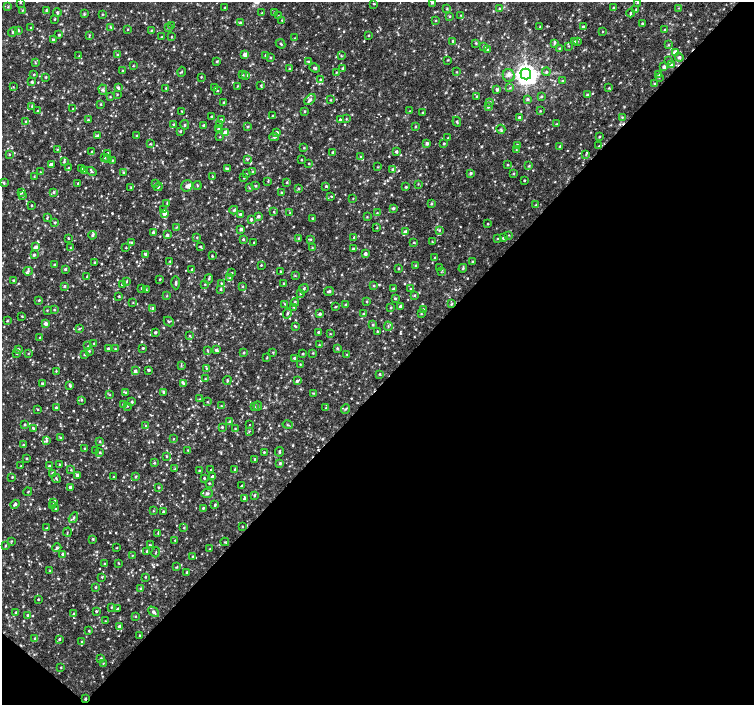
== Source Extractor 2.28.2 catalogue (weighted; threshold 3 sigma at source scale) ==
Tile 15 of 4 x 4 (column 3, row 4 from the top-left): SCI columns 3005-4507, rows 169-1574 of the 6016 x 6028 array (HDU 1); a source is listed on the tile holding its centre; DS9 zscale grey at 2 x 2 block average (1 PNG px = mean of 2 x 2 image px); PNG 756 x 707 px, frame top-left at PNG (2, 2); each listed source drawn as its Kron ellipse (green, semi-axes under 4 px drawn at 4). Shown black and unused: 46% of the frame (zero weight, under 2 of 3 exposures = <1% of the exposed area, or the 3 px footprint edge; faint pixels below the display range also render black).
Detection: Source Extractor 2.28.2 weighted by HDU 2 'WHT'; one run over the whole footprint, this tile lists its part. Background 0.0049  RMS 0.0029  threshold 0.0131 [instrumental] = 3 sigma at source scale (4.5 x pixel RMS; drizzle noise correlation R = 1.50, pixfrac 1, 0.0396/0.0396 arcsec/px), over >= 5 px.
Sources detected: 875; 4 cosmic-ray / hot-pixel residue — neither listed nor drawn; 4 coinciding with a brighter row at this scale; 18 inside a brighter listed object's ellipse — not listed separately; of the other 849, all 500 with FLUX_AUTO >= 0.469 (the completeness limit of this list) listed and drawn (349 fainter detections not listed), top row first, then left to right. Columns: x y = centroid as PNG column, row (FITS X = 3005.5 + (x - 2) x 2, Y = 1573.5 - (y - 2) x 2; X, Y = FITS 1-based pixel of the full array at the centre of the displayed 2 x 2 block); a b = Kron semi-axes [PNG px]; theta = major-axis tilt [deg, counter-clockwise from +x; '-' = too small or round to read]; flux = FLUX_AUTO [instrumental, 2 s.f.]
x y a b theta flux
20 2 3 2 - 0.67
432 2 3 3 - 0.96
638 2 3 2 - 0.63
374 4 3 2 - 0.52
8 7 3 3 - 0.59
225 8 2 2 - 0.76
499 8 2 2 - 0.53
613 8 3 3 - 0.77
679 8 3 3 - 0.55
447 9 3 3 - 0.63
636 9 3 3 - 0.7
22 10 3 2 - 0.53
46 10 4 3 - 0.81
57 12 4 4 - 1.2
274 12 3 3 - 0.78
262 13 2 2 - 0.56
630 13 4 2 - 0.68
84 14 4 3 - 0.75
102 14 3 3 - 0.51
461 15 3 3 - 0.51
278 16 3 2 - 0.63
450 16 3 2 - 0.55
55 19 3 2 - 0.64
282 20 3 3 - 0.69
435 21 3 2 - 0.48
240 23 3 3 - 0.8
642 23 3 2 - 0.64
172 25 3 2 - 0.49
111 27 4 3 - 0.8
168 27 3 2 - 0.55
540 27 2 2 - 0.61
583 27 3 3 - 0.76
31 28 2 2 - 0.54
128 29 2 2 - 0.56
19 30 3 3 - 1
151 30 3 2 - 0.6
664 30 3 2 - 0.78
13 32 5 3 - 1.1
603 32 2 2 - 0.48
59 35 3 2 - 0.88
89 35 3 3 - 0.62
369 35 2 2 - 0.59
162 37 2 2 - 0.49
172 37 3 3 - 0.51
294 38 3 2 - 0.51
54 40 3 3 - 1
453 41 3 2 - 1.2
574 41 3 3 - 0.87
577 41 3 2 - 0.66
476 43 3 2 - 0.64
555 43 4 3 - 0.97
281 44 5 3 - 0.97
668 45 3 2 - 0.51
484 46 4 3 - 0.86
569 46 3 2 - 0.51
560 48 4 2 - 0.51
488 50 3 3 - 1
675 52 3 3 - 7.4
117 55 3 2 - 0.54
245 55 3 3 - 4.8
266 55 3 3 - 1.6
79 56 3 2 - 0.51
341 56 3 3 - 0.59
270 57 3 2 - 0.66
679 57 4 4 - 1.6
448 60 3 2 - 0.49
217 61 3 3 - 0.68
669 61 3 3 - 0.87
35 62 3 2 - 0.56
308 62 3 3 - 0.78
133 65 3 3 - 0.51
671 65 3 3 - 1.8
664 67 3 3 - 2.2
315 68 5 3 - 1.3
343 68 4 3 - 0.84
289 69 3 2 - 0.68
122 71 2 2 - 0.8
182 72 5 2 - 0.49
336 72 3 2 - 0.52
456 72 3 2 - 0.48
546 72 4 2 - 0.83
34 74 2 2 - 0.66
526 74 5 5 - 730
659 74 3 3 - 0.64
242 75 3 3 - 0.51
246 75 4 3 - 0.92
509 75 6 6 - 2.8
46 77 2 2 - 0.72
201 77 2 2 - 0.48
659 77 3 2 - 0.61
321 80 3 3 - 0.8
563 81 3 3 - 0.76
32 82 3 3 - 0.98
654 84 3 2 - 0.74
261 85 3 3 - 0.63
237 86 3 2 - 0.52
13 87 3 3 - 0.51
118 88 3 3 - 1.2
166 88 3 2 - 0.65
214 88 3 3 - 1
510 88 4 3 - 0.71
609 88 3 3 - 0.73
103 90 5 3 - 1.2
217 90 3 3 - 0.52
497 90 3 3 - 1.4
117 95 3 3 - 0.6
587 95 3 3 - 1.1
477 96 3 2 - 0.71
110 97 3 2 - 0.53
542 97 3 3 - 0.77
527 99 4 3 - 1.1
310 100 6 4 43 1.8
330 100 3 2 - 0.51
224 102 3 3 - 0.89
490 102 3 2 - 0.53
101 104 3 3 - 0.58
32 106 3 2 - 0.48
488 106 3 3 - 1.1
73 109 3 2 - 0.59
37 111 3 2 - 0.69
181 111 4 2 - 0.56
305 111 3 3 - 0.63
410 111 3 2 - 0.47
540 111 3 2 - 0.55
423 113 3 2 - 0.87
211 116 3 2 - 0.6
272 116 3 3 - 0.52
519 117 2 2 - 1.2
622 117 3 2 - 0.63
346 118 3 3 - 0.51
340 119 3 3 - 0.79
88 120 2 2 - 0.6
221 120 3 3 - 1.5
26 122 3 3 - 0.93
457 122 5 2 - 0.78
173 124 3 2 - 0.61
556 124 3 2 - 0.55
185 125 5 3 - 0.77
203 125 3 2 - 0.68
220 125 3 3 - 0.75
247 127 3 3 - 0.71
415 127 2 2 - 0.73
218 128 3 3 - 1.2
501 129 4 3 - 1
180 131 3 2 - 0.71
277 132 3 3 - 1.5
226 133 3 3 - 17
98 135 3 2 - 0.63
137 135 3 2 - 0.63
220 137 3 2 - 0.49
274 137 5 3 - 1.2
599 137 4 2 - 0.58
448 138 2 2 - 0.55
427 143 4 3 - 1.3
150 144 3 3 - 0.63
444 144 3 2 - 0.67
517 145 3 3 - 0.72
560 146 3 2 - 1.4
599 146 3 3 - 0.65
304 148 3 2 - 0.61
57 149 3 3 - 0.59
516 150 3 3 - 0.63
92 151 2 2 - 0.48
332 152 3 2 - 0.78
396 152 3 3 - 1.2
108 153 3 3 - 0.79
9 154 3 2 - 0.53
586 154 3 2 - 0.57
104 157 4 3 - 0.85
360 157 3 3 - 0.74
108 159 3 3 - 0.93
248 159 3 2 - 0.48
112 160 3 3 - 0.54
301 160 2 2 - 0.61
64 162 3 2 - 0.81
309 164 2 2 - 0.53
51 165 3 3 - 4.6
508 165 3 2 - 0.61
529 166 3 3 - 0.77
377 167 3 2 - 0.51
68 168 3 3 - 0.85
81 168 3 3 - 0.69
227 169 4 3 - 1.1
393 169 3 3 - 1.1
85 171 3 3 - 0.6
40 172 3 3 - 0.6
92 172 5 3 - 0.89
123 172 3 3 - 0.76
253 172 3 2 - 0.59
471 173 3 3 - 1
246 174 3 2 - 0.47
513 174 3 2 - 0.58
34 176 3 2 - 0.48
213 177 3 3 - 0.56
244 178 3 2 - 0.5
524 180 2 2 - 0.66
268 181 4 2 - 0.6
287 182 3 3 - 0.67
4 183 4 3 - 0.83
78 183 2 2 - 0.72
155 184 3 3 - 0.65
418 184 3 2 - 0.5
197 185 4 2 - 0.67
187 186 6 5 - 2.5
256 186 3 3 - 0.76
326 186 3 3 - 0.92
158 187 4 2 - 0.6
406 187 2 2 - 0.79
131 188 4 2 - 0.59
249 188 3 2 - 0.65
298 188 3 3 - 0.66
22 192 4 3 - 0.98
53 192 3 3 - 1
281 192 3 3 - 0.68
22 196 3 3 - 0.52
331 196 3 2 - 0.51
353 198 2 2 - 0.48
167 203 4 3 - 0.81
431 204 4 3 - 0.74
31 205 3 2 - 0.58
536 205 4 2 - 0.49
393 208 3 3 - 1.2
164 210 3 3 - 0.87
234 210 4 3 - 1.4
274 212 3 3 - 0.64
290 212 3 2 - 0.64
164 213 3 3 - 4.3
377 213 3 3 - 0.64
241 214 3 3 - 1.5
258 216 3 3 - 1.6
367 217 3 2 - 0.54
47 218 4 2 - 0.68
313 218 3 3 - 0.66
251 219 3 3 - 1.1
55 223 3 3 - 0.77
488 224 2 2 - 0.58
177 227 3 2 - 0.56
377 228 3 2 - 0.53
241 229 3 2 - 1.8
439 230 3 3 - 0.92
153 232 4 3 - 1.1
405 232 3 3 - 2.8
92 235 4 3 - 1
167 235 3 3 - 1.2
509 235 3 2 - 0.51
197 237 3 3 - 0.49
354 237 3 3 - 0.75
68 238 2 2 - 0.56
298 238 3 2 - 0.57
503 238 3 3 - 0.98
243 239 3 2 - 0.79
311 239 3 3 - 0.69
497 239 2 2 - 0.58
132 242 3 3 - 0.79
254 242 2 2 - 0.47
414 242 2 2 - 0.62
432 242 3 3 - 0.48
36 247 3 3 - 2.4
201 247 3 2 - 0.81
70 248 3 3 - 0.59
126 248 3 2 - 0.49
312 248 3 3 - 0.59
353 249 3 3 - 1.1
145 254 3 3 - 1.1
365 254 3 3 - 2.2
34 255 3 3 - 1
212 256 2 2 - 0.76
435 258 3 3 - 0.58
170 261 3 2 - 0.51
95 262 3 2 - 0.81
472 262 3 2 - 0.83
55 265 3 3 - 1.3
261 265 2 2 - 0.62
415 265 3 3 - 0.82
439 268 3 2 - 0.49
463 268 4 2 - 0.77
65 269 3 3 - 0.95
192 269 2 2 - 0.67
398 269 3 3 - 0.64
28 271 4 3 - 1
280 271 3 2 - 0.48
441 272 3 2 - 0.5
232 273 3 2 - 0.62
295 275 3 3 - 0.62
87 276 4 2 - 0.53
230 278 4 3 - 0.97
160 279 3 2 - 0.5
209 279 5 3 - 1.1
13 280 3 2 - 0.78
126 282 3 2 - 0.53
176 283 6 3 -89 1.2
222 283 4 3 - 0.63
284 283 2 2 - 0.57
205 284 3 2 - 0.51
122 285 3 2 - 0.71
64 286 3 3 - 0.93
374 286 4 2 - 0.51
242 287 3 2 - 0.58
141 288 3 3 - 0.58
221 289 3 3 - 0.87
304 289 5 3 - 1.2
393 289 3 3 - 1.3
410 289 3 2 - 0.48
146 290 3 3 - 0.67
329 291 5 3 - 1.4
300 294 3 2 - 0.52
414 295 3 3 - 0.8
119 296 2 2 - 0.61
167 296 3 2 - 0.51
395 298 3 3 - 0.9
39 300 3 2 - 0.77
367 301 3 2 - 0.63
295 302 4 3 - 0.86
133 303 3 2 - 0.48
285 304 3 2 - 0.55
451 304 3 3 - 0.77
346 305 3 3 - 1.5
400 306 3 3 - 1.7
294 307 3 3 - 0.72
336 307 3 2 - 0.59
153 308 3 3 - 1.3
391 308 3 3 - 0.7
423 309 3 3 - 0.82
47 310 2 2 - 0.59
54 310 2 2 - 0.64
287 313 5 3 - 0.96
320 314 3 3 - 1.6
363 314 3 3 - 0.87
421 314 3 3 - 0.56
22 316 3 2 - 0.6
7 321 2 2 - 0.72
169 322 5 2 - 0.66
46 323 3 3 - 2.4
373 325 3 3 - 0.8
388 326 4 3 - 0.94
296 327 4 3 - 0.68
79 329 3 3 - 0.71
377 331 4 2 - 0.59
155 332 2 2 - 0.97
318 332 3 2 - 0.74
330 334 2 2 - 0.48
189 335 3 3 - 0.62
40 337 3 2 - 0.5
94 343 3 2 - 0.57
319 345 2 2 - 0.58
88 346 3 2 - 0.47
143 348 3 2 - 0.85
337 348 3 3 - 0.87
18 349 4 3 - 1.3
109 349 3 2 - 1.4
115 349 3 2 - 0.66
207 350 4 2 - 0.48
216 350 4 3 - 1.1
89 351 3 3 - 0.64
273 352 3 2 - 0.52
244 353 3 2 - 0.71
313 353 3 3 - 0.64
17 354 3 3 - 0.7
28 354 3 2 - 0.48
85 354 3 2 - 0.97
303 354 3 2 - 0.78
347 355 4 2 - 0.62
267 358 3 2 - 0.58
294 358 3 3 - 1
300 364 3 2 - 0.48
181 366 3 3 - 0.61
206 368 3 3 - 0.65
149 370 3 3 - 1.1
56 371 3 3 - 0.54
135 371 3 3 - 2.1
380 374 3 2 - 0.67
205 379 2 2 - 0.5
227 380 4 2 - 0.75
297 381 4 3 - 1.3
42 383 3 2 - 0.86
184 383 3 3 - 0.97
70 386 4 3 - 1
126 392 3 3 - 0.78
164 392 3 3 - 1.4
313 393 3 2 - 0.48
110 395 3 2 - 0.55
200 399 3 2 - 0.52
81 400 3 3 - 0.82
132 402 3 3 - 0.84
207 402 3 2 - 0.57
123 405 3 3 - 0.89
127 406 3 2 - 0.55
221 406 3 2 - 0.61
258 406 4 2 - 0.68
56 407 3 3 - 0.71
254 407 3 2 - 0.6
326 408 3 2 - 0.52
38 409 3 2 - 0.58
345 409 5 3 - 0.93
230 421 3 3 - 0.89
24 425 3 3 - 0.72
249 425 2 2 - 0.8
288 425 5 2 - 0.74
146 426 3 2 - 0.64
222 427 3 3 - 0.74
33 428 3 3 - 0.9
235 428 3 2 - 0.53
249 431 4 2 - 0.56
61 438 4 3 - 0.86
173 439 2 2 - 0.51
46 441 4 3 - 1.2
100 441 3 3 - 0.76
23 445 3 3 - 0.84
85 448 3 2 - 0.73
96 450 3 2 - 0.52
188 450 3 2 - 0.55
100 452 3 3 - 0.76
264 452 2 2 - 0.56
279 452 4 2 - 0.98
167 456 3 3 - 0.64
26 458 3 2 - 0.64
255 459 3 3 - 0.92
154 463 4 3 - 0.74
280 463 3 3 - 0.98
59 464 2 2 - 0.53
21 466 2 2 - 0.52
49 466 3 3 - 0.83
175 469 3 2 - 0.49
211 469 2 2 - 1.2
235 469 3 2 - 0.62
71 470 3 3 - 0.82
199 471 2 2 - 0.5
53 473 3 3 - 1.3
77 475 3 3 - 1.4
114 476 3 2 - 0.48
12 477 2 2 - 0.58
135 477 3 3 - 0.72
212 477 3 3 - 1.6
56 478 5 3 - 0.87
204 478 2 2 - 0.68
209 483 3 2 - 0.61
242 486 2 2 - 0.72
70 487 2 2 - 1.8
158 487 3 3 - 0.62
28 492 4 2 - 0.59
207 493 6 4 1 1.7
254 495 3 2 - 0.77
244 499 3 3 - 1.5
53 502 3 3 - 0.62
15 504 5 3 - 1.4
53 505 3 3 - 0.62
215 505 3 2 - 0.8
203 508 3 3 - 0.87
56 509 3 2 - 0.59
153 511 3 3 - 0.49
163 512 3 2 - 1.1
73 518 6 3 59 1.1
242 527 2 2 - 0.49
47 528 3 3 - 0.84
184 528 3 2 - 0.65
67 532 4 2 - 0.49
158 533 3 3 - 0.57
93 539 3 2 - 0.79
175 540 3 2 - 0.67
11 541 3 3 - 0.54
225 542 4 2 - 0.57
150 545 4 2 - 0.52
6 546 3 2 - 0.63
57 548 4 3 - 1.3
117 548 3 2 - 0.48
210 549 2 2 - 0.64
147 551 3 3 - 0.69
156 552 5 2 - 0.54
62 554 3 3 - 0.85
132 555 3 3 - 0.49
193 556 4 2 - 0.58
119 563 3 2 - 0.47
104 564 3 2 - 0.58
177 567 3 2 - 0.54
50 571 3 2 - 0.68
187 572 3 3 - 1.3
102 577 3 2 - 0.59
145 577 3 2 - 0.59
96 587 3 2 - 0.81
140 588 3 2 - 0.56
38 599 2 2 - 0.6
111 607 4 3 - 0.69
117 609 3 2 - 0.54
96 611 3 2 - 0.79
16 612 3 2 - 0.65
154 612 6 4 -44 2.3
74 614 3 3 - 1.2
28 615 3 2 - 0.74
135 616 3 2 - 0.6
105 621 3 2 - 0.47
119 626 4 3 - 1.8
89 631 3 2 - 0.65
139 635 2 2 - 0.54
35 638 4 3 - 0.98
59 639 3 3 - 0.95
81 642 3 2 - 0.48
101 658 3 3 - 0.91
103 663 3 2 - 0.58
61 667 3 2 - 0.54
85 699 4 2 - 0.68
Overlapping masked pixels (flux is a lower limit): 1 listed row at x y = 85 699
Isophote crosses this tile's border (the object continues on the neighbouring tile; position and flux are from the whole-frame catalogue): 2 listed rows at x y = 20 2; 432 2